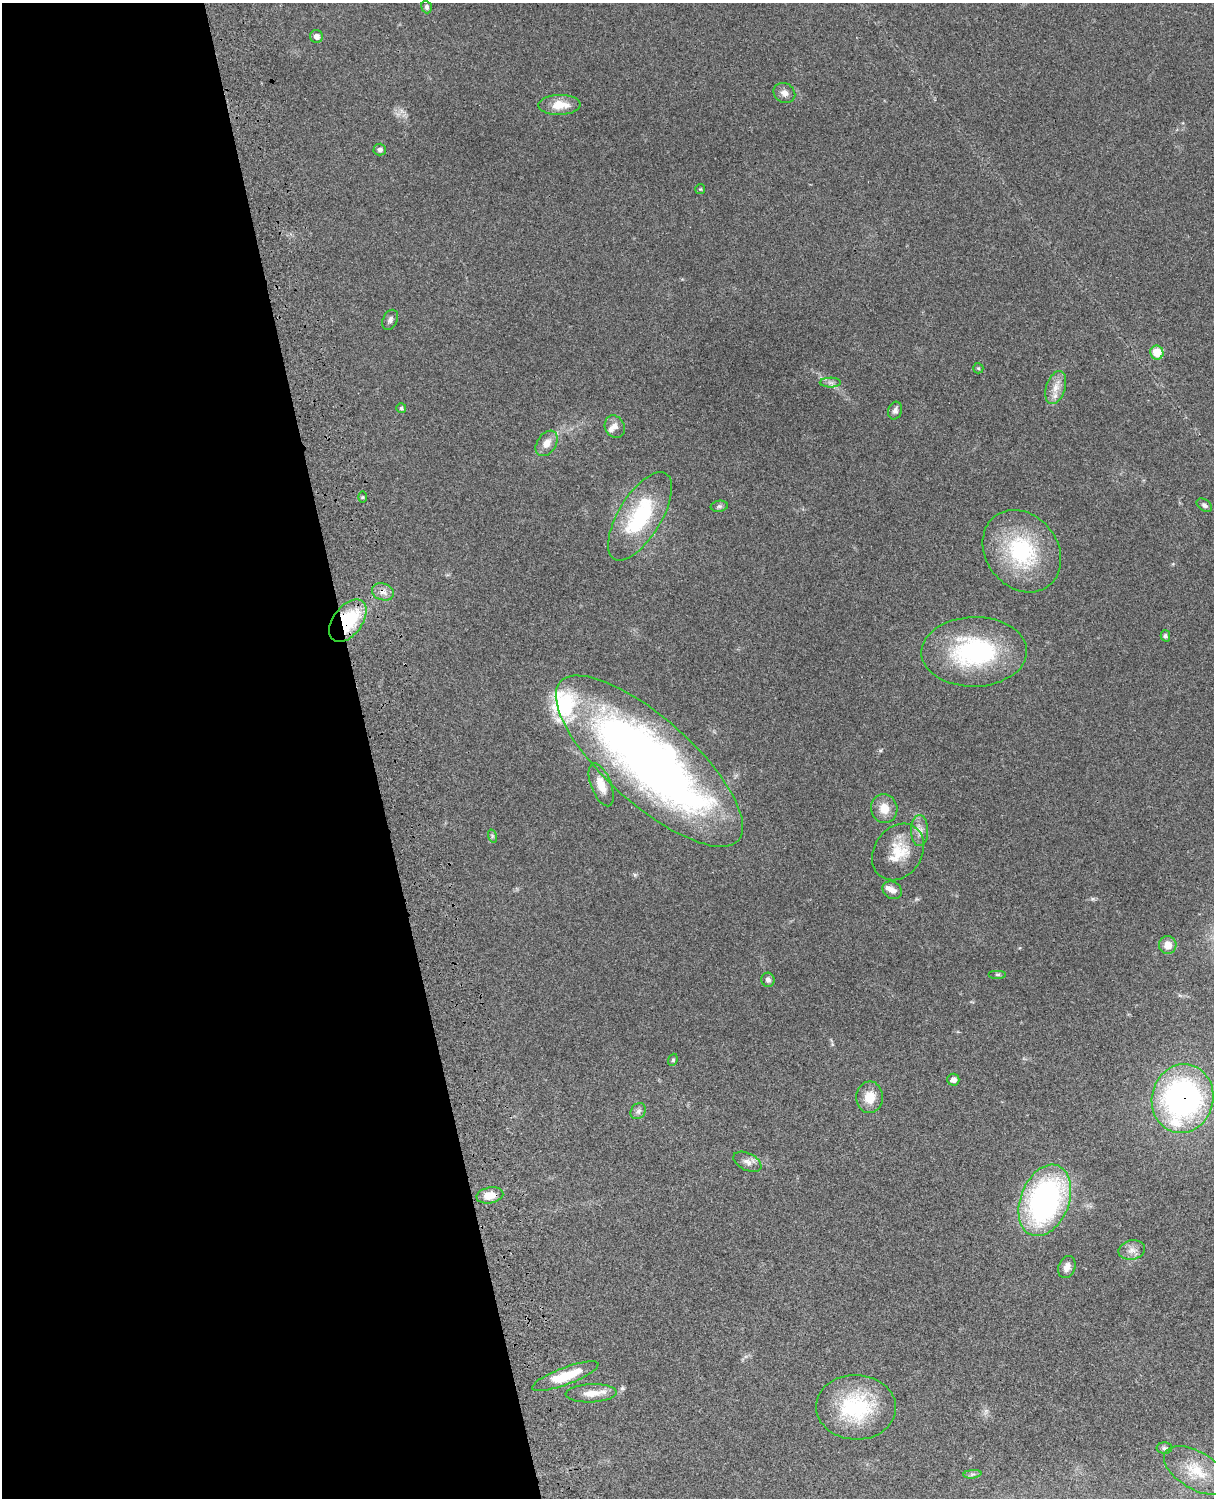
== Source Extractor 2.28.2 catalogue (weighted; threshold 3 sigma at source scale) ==
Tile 5 of 4 x 3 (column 1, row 2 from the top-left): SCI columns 121-1332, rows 1773-3268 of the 5086 x 4927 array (HDU 1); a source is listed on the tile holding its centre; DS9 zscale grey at full resolution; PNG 1216 x 1500 px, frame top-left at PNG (2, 3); each listed source drawn as its Kron ellipse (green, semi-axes under 4 px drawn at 4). Shown black and unused: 31% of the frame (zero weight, under 3 of 4 exposures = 6% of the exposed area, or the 3 px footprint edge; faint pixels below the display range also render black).
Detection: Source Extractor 2.28.2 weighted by HDU 2 'WHT'; one run over the whole footprint, this tile lists its part. Background 0.0923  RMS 0.0062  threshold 0.0278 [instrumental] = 3 sigma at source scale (4.5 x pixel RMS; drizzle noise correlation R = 1.50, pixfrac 1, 0.05/0.05 arcsec/px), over >= 5 px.
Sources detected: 54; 1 inside a brighter object's white glare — neither listed nor drawn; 3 inside a brighter listed object's ellipse — not listed separately; the other 50 listed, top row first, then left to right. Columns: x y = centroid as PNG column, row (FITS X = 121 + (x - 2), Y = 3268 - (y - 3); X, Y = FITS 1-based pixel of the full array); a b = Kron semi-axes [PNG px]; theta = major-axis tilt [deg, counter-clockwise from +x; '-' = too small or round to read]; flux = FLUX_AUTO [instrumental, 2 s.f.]
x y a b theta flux
427 7 6 5 - 1.5
316 36 6 6 - 2.9
784 93 11 9 -32 3.3
559 105 21 10 2 11
380 150 6 6 - 1.7
700 189 5 5 - 0.68
390 320 10 7 64 2.2
1157 352 7 6 - 12
978 368 5 5 - 0.8
830 383 10 5 0 2.1
1056 388 17 9 72 6.7
401 408 5 5 - 0.97
895 411 9 7 74 2.1
615 427 11 9 -61 3.4
547 443 14 9 56 5.7
363 497 6 4 89 0.77
1204 505 9 5 -37 1.8
719 506 9 5 10 1.4
640 516 50 21 59 51
1022 551 44 36 -52 58
383 592 11 8 -18 3.7
348 621 24 14 53 41
1165 636 5 4 - 1.4
974 652 53 35 1 82
649 761 119 43 -42 480
601 785 23 10 -68 9.7
884 809 14 13 - 8
919 831 15 8 -89 4.6
492 836 7 4 -72 1.1
898 852 30 24 56 18
892 890 10 8 -35 3.5
1168 945 9 8 - 6.1
998 974 9 4 0 0.99
768 980 7 6 - 2
673 1060 6 4 70 0.88
953 1080 6 6 - 2.5
870 1097 16 13 84 9.7
1183 1099 35 30 75 170
638 1111 9 7 52 2
747 1162 15 8 -27 3.9
490 1195 13 8 11 8.5
1045 1200 37 24 69 150
1132 1250 13 9 11 4.2
1067 1267 11 8 69 4.2
565 1376 35 8 21 19
591 1393 25 9 2 8.2
856 1407 40 32 -2 52
1164 1448 8 6 0 1.4
1196 1470 36 18 -31 19
972 1474 9 3 5 1.3
Overlapping masked pixels (flux is a lower limit): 5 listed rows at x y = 383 592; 348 621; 649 761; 1183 1099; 490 1195
Isophote crosses this tile's border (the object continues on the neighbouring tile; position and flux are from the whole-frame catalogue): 1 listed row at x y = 1183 1099